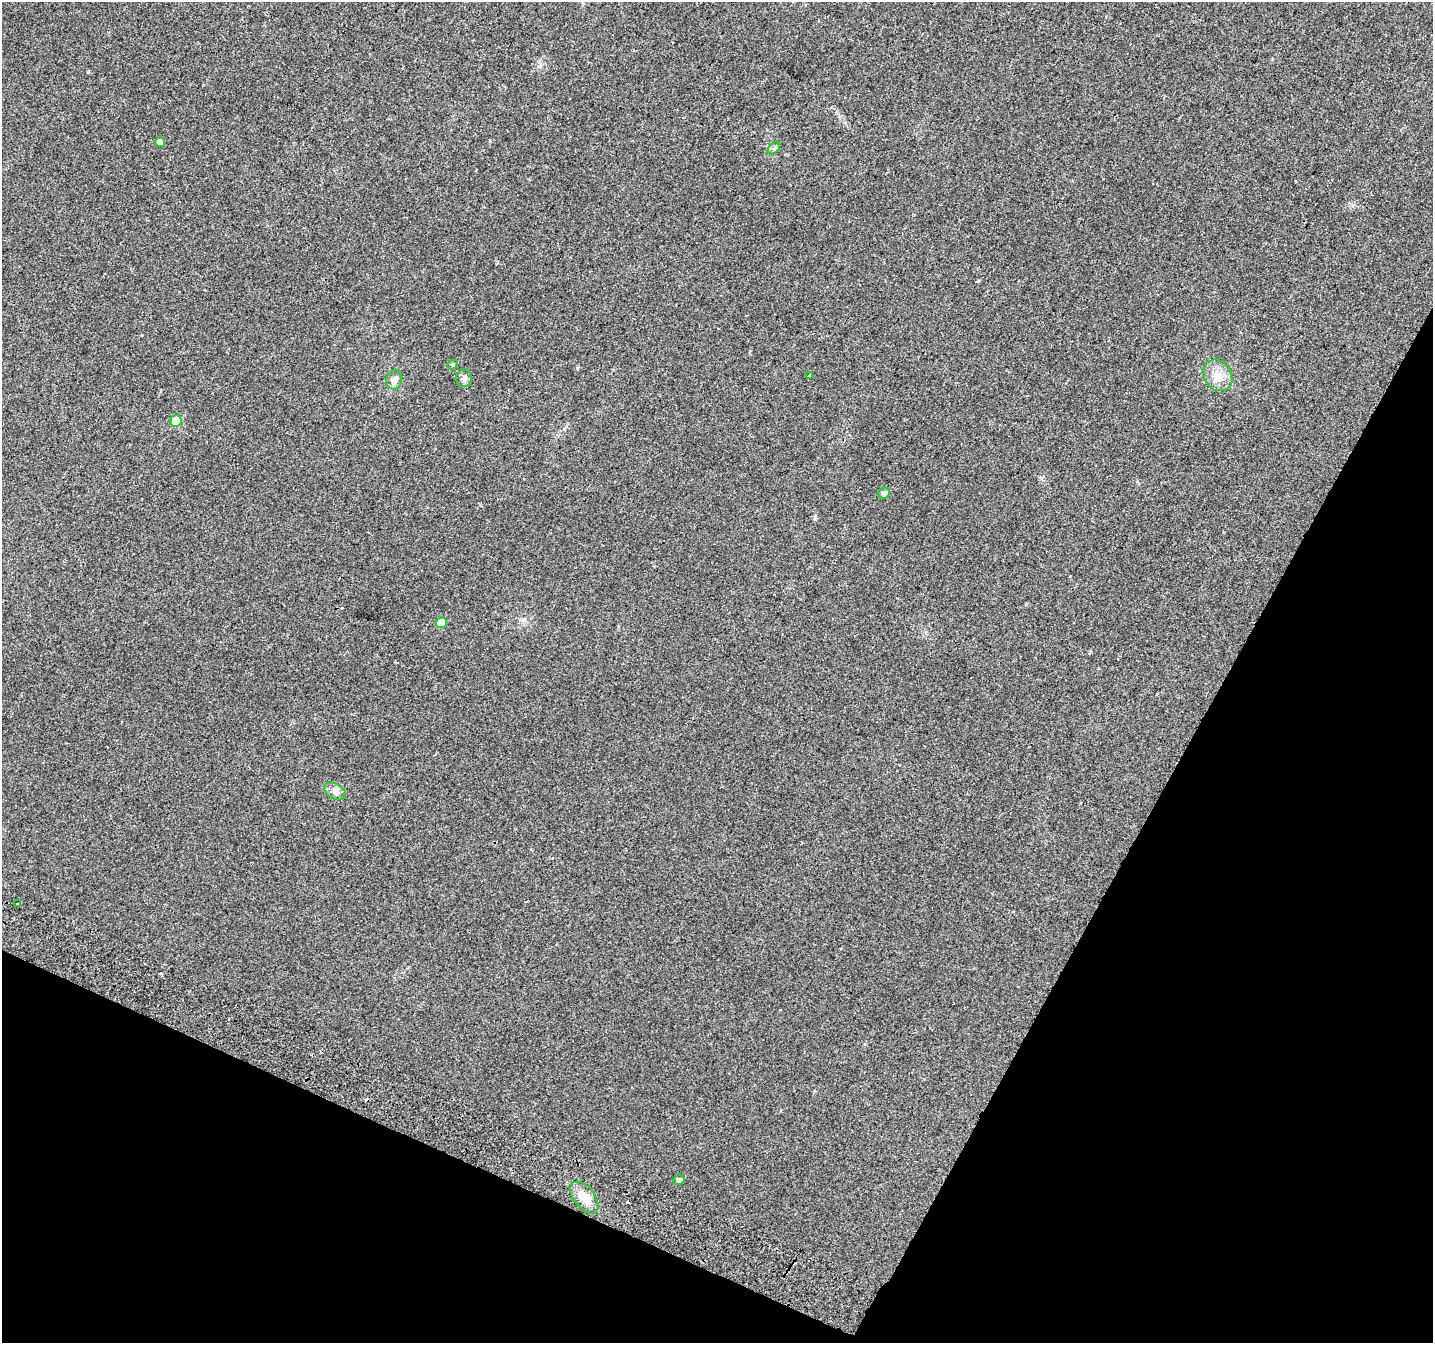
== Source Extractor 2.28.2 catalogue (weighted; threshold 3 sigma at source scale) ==
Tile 15 of 4 x 4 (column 3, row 4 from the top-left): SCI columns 2900-4330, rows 322-1662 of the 5790 x 5939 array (HDU 1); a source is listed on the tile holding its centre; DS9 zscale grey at full resolution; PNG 1435 x 1345 px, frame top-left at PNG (2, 2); each listed source drawn as its Kron ellipse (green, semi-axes under 4 px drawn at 4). Shown black and unused: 24% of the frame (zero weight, under 2 of 3 exposures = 3% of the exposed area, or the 3 px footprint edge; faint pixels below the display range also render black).
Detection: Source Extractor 2.28.2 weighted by HDU 2 'WHT'; one run over the whole footprint, this tile lists its part. Background 0.05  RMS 0.0078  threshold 0.0351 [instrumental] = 3 sigma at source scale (4.5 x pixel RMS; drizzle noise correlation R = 1.50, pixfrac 1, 0.0396/0.0396 arcsec/px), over >= 5 px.
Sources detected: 16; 2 cosmic-ray / hot-pixel residue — neither listed nor drawn; the other 14 listed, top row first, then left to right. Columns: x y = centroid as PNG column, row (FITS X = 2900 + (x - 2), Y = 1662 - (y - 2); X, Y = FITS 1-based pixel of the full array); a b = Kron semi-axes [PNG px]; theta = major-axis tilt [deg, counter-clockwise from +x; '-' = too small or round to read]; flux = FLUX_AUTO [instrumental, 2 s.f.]
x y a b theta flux
160 142 5 5 - 4.2
774 148 7 4 46 1.5
452 364 5 4 - 1.1
809 375 3 2 - 1.2
1218 375 17 13 -58 9.7
464 378 8 8 - 2.7
394 380 10 7 80 4.2
176 421 6 5 - 23
884 493 6 5 - 2.8
441 623 5 5 - 10
335 791 12 7 -29 3.6
18 904 3 3 - 3.5
679 1180 5 5 - 2.4
584 1197 19 10 -52 13
Unlisted compact peaks at least as high as the median listed source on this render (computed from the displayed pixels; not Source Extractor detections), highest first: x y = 577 368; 88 72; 815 517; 539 66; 1041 478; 1026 604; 978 281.